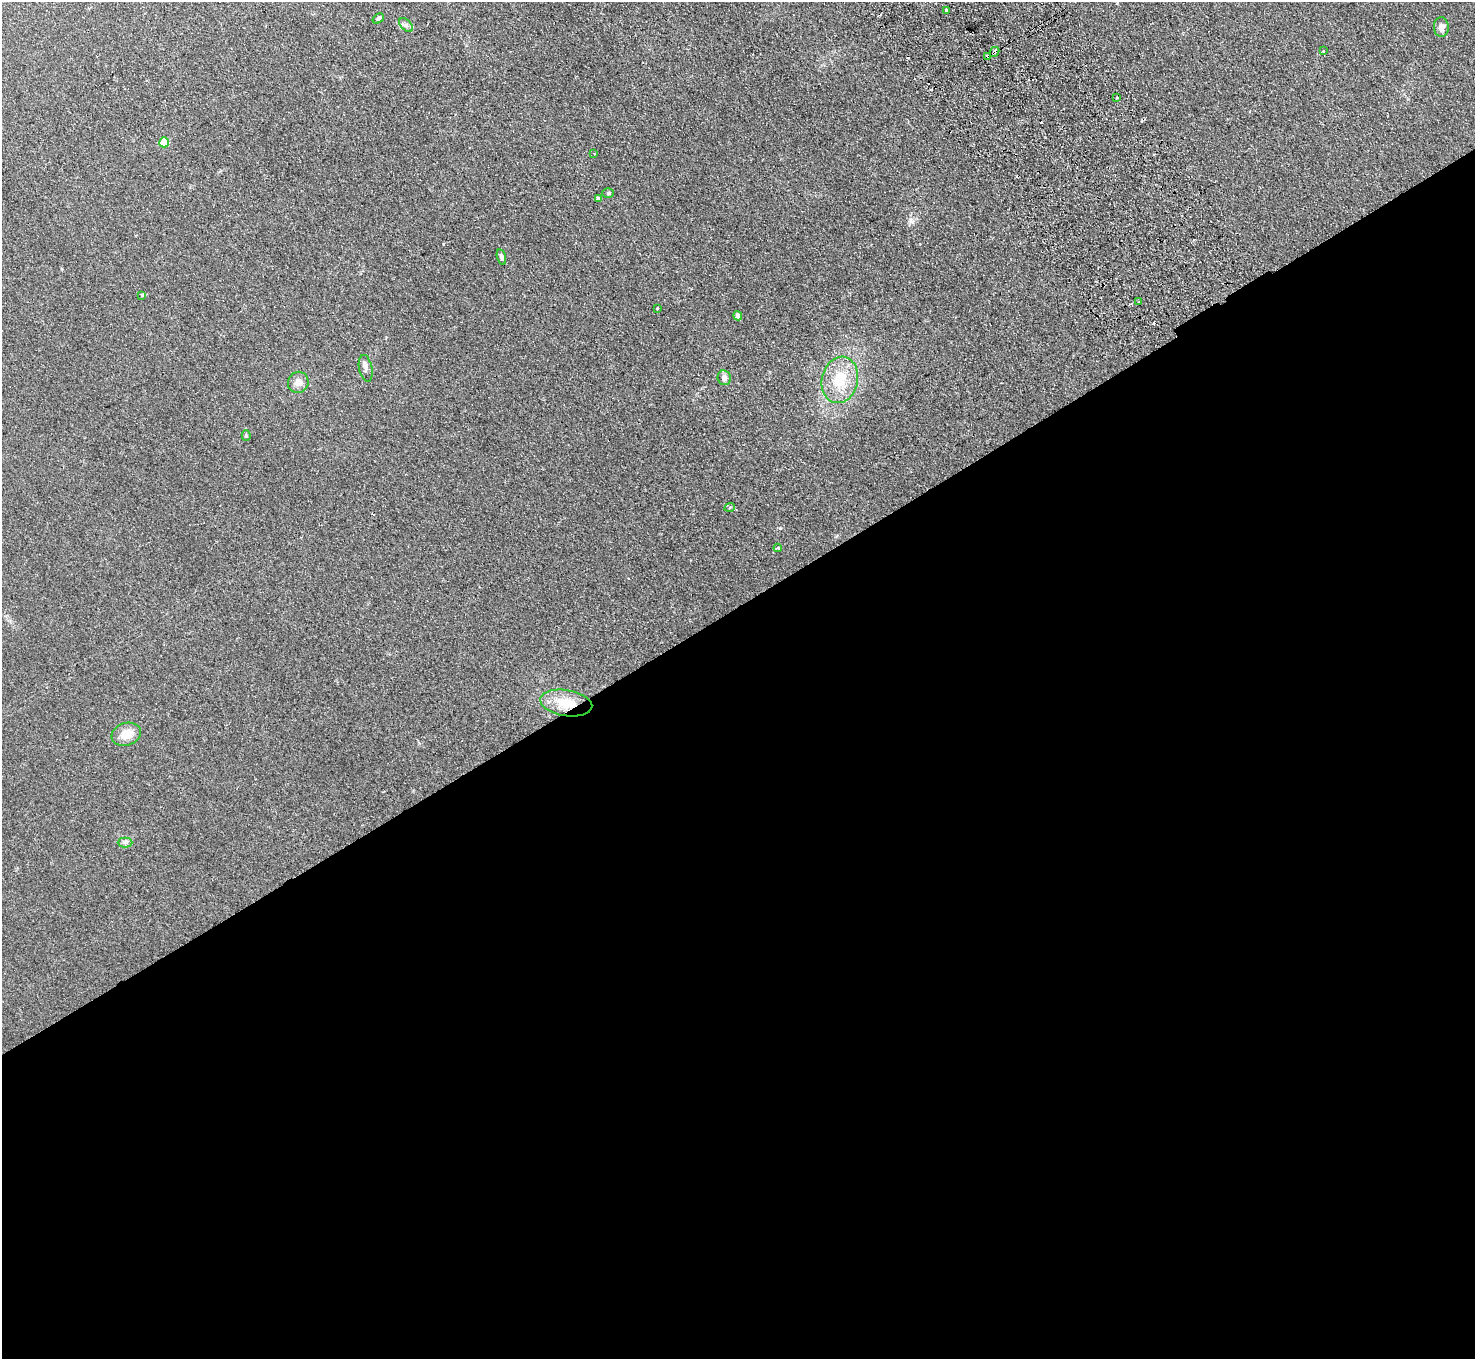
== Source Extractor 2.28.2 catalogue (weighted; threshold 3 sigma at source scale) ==
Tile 15 of 4 x 4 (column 3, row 4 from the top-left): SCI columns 2998-4470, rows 336-1692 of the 5994 x 5961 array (HDU 1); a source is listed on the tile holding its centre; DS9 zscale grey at full resolution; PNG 1477 x 1361 px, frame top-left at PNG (2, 2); each listed source drawn as its Kron ellipse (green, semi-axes under 4 px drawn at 4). Shown black and unused: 56% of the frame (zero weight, under 2 of 3 exposures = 3% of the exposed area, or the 3 px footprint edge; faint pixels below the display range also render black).
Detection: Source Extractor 2.28.2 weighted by HDU 2 'WHT'; one run over the whole footprint, this tile lists its part. Background 0.123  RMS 0.0096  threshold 0.0431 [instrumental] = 3 sigma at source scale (4.5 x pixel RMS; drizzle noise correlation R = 1.50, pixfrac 1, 0.05/0.05 arcsec/px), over >= 5 px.
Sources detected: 31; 4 cosmic-ray / hot-pixel residue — neither listed nor drawn; the other 27 listed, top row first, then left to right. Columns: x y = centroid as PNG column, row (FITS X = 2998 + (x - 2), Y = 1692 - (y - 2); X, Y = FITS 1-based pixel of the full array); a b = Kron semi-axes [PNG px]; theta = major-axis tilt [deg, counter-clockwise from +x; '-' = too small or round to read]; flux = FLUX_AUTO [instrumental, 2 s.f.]
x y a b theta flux
946 10 3 3 - 18
378 19 6 4 35 1.8
406 25 8 5 -44 2.2
1441 27 10 7 -87 4.6
1323 51 3 3 - 1.1
994 52 5 3 - 8.9
988 56 3 3 - 17
1117 97 3 2 - 1.7
164 142 5 5 - 24
594 153 3 2 - 0.71
608 193 6 5 - 1.5
598 199 4 4 - 1.7
501 257 8 4 -75 2.2
142 295 3 3 - 2.2
1139 302 4 3 - 3.3
657 308 3 3 - 2.2
738 316 4 4 - 4.6
366 368 13 6 -79 3.9
724 378 7 6 - 5.1
840 380 23 18 77 31
298 382 11 10 - 6.8
246 435 5 4 - 1.1
730 507 5 3 - 1.2
778 548 4 4 - 2.8
566 703 26 13 -9 23
126 734 15 11 18 13
125 842 7 5 0 2.3
Overlapping masked pixels (flux is a lower limit): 3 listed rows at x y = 994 52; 988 56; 566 703